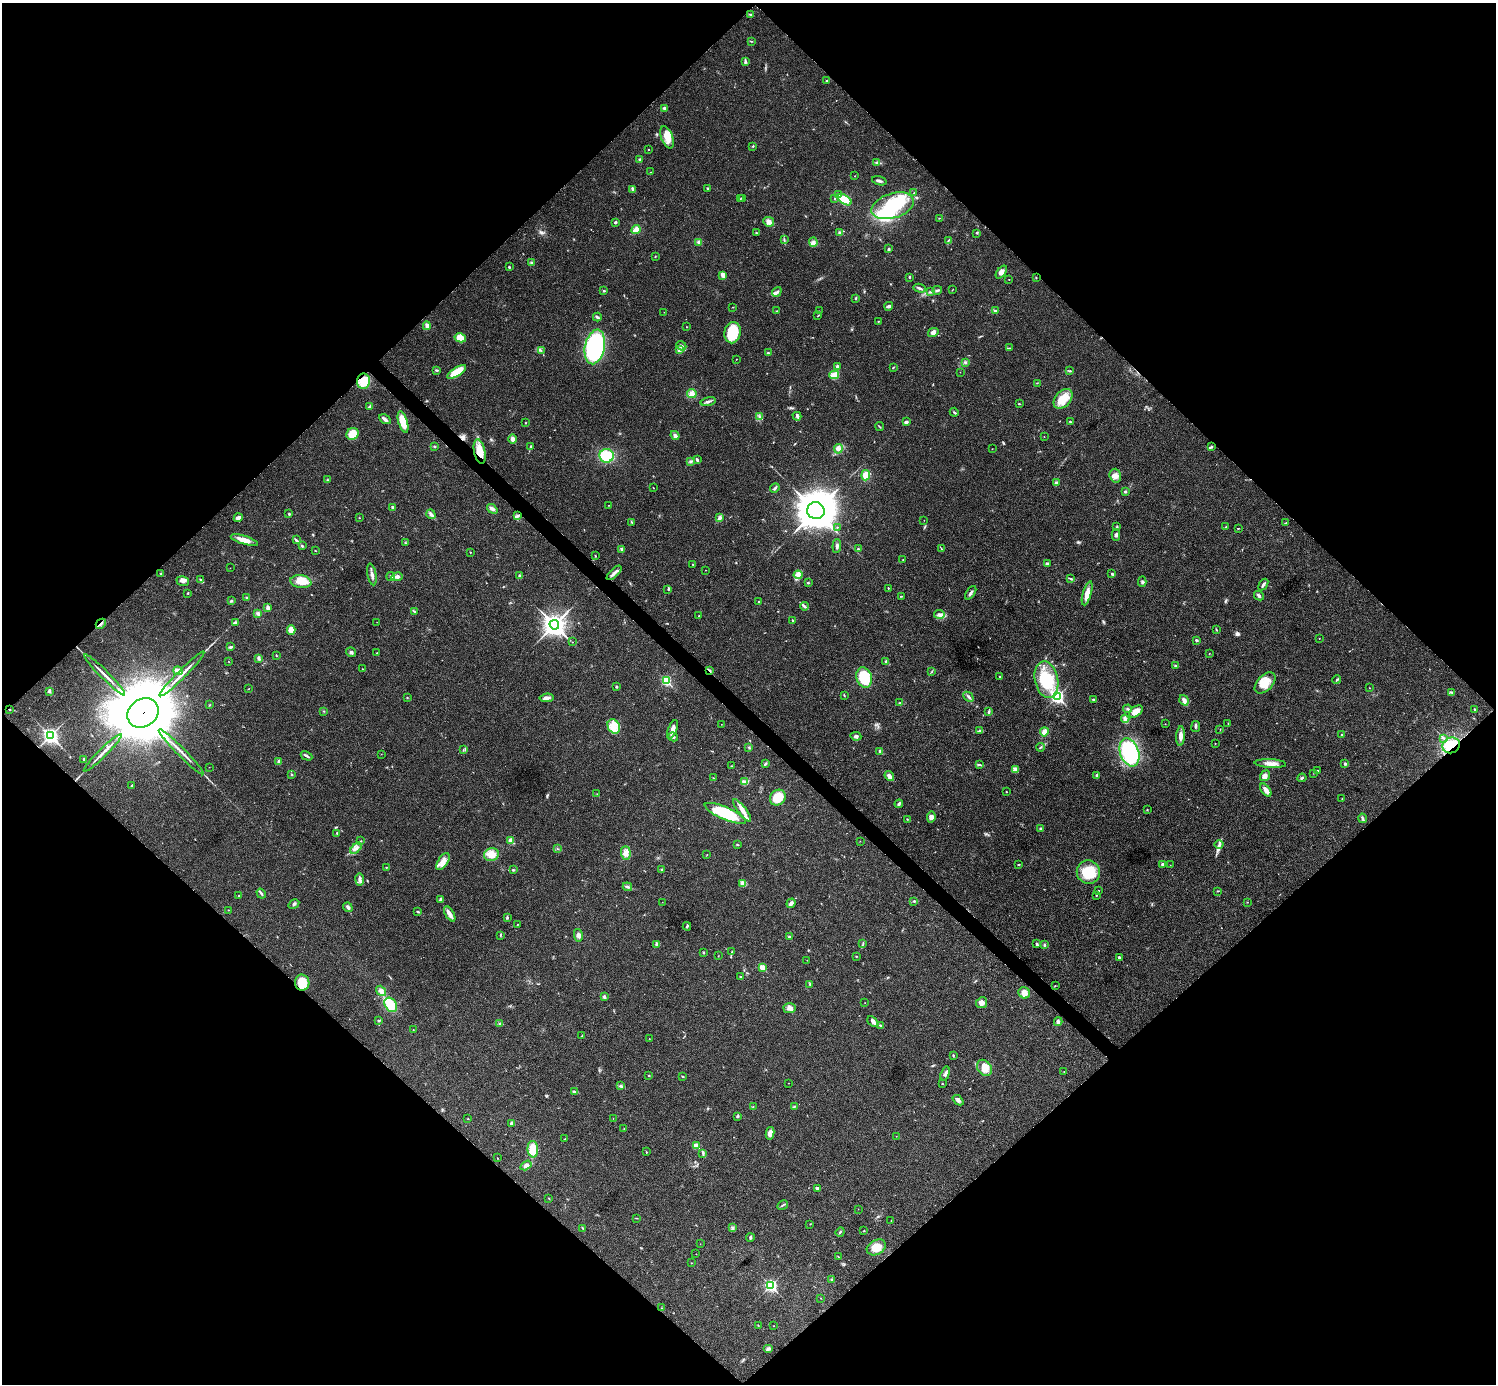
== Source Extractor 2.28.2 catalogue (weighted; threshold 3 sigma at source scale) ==
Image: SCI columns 22-5996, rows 309-5833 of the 5999 x 5999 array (HDU 1 of 3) = the unmasked area's bounding box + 8 px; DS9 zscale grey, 4 x 4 block average (1 PNG px = mean of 4 x 4 image px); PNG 1498 x 1386 px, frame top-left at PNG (2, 3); each listed source drawn as its Kron ellipse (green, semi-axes under 4 px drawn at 4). Shown black and unused: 51% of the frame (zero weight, under 3 of 4 exposures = <1% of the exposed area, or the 3 px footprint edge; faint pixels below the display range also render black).
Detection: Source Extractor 2.28.2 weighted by HDU 2 'WHT'. Background 0.0205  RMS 0.0041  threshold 0.0182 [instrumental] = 3 sigma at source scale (4.5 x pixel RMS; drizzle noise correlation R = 1.50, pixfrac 1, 0.05/0.05 arcsec/px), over >= 5 px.
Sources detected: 441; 3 inside a brighter object's white glare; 1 cosmic-ray / hot-pixel residue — neither listed nor drawn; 6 coinciding with a brighter row at this scale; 17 inside a brighter listed object's ellipse — not listed separately; the other 414 listed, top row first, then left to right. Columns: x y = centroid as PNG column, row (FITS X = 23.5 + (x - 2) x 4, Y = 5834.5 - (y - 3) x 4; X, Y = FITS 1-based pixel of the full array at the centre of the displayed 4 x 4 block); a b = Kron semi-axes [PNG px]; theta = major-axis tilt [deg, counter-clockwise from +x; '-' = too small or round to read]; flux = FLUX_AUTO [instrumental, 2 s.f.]
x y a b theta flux
750 14 4 2 - 2
751 41 2 2 - 1
745 61 4 2 - 3
827 80 3 2 - 2.1
664 108 3 2 - 4.8
667 137 11 6 -69 34
753 146 3 2 - 2
649 149 2 2 - 3.2
640 159 2 2 - 5.1
877 162 3 2 - 2.7
651 172 2 2 - 0.98
855 176 2 2 - 0.79
879 181 7 2 -16 5.1
633 189 4 3 - 6.3
708 189 2 2 - 2
914 193 2 2 - 0.92
838 195 3 2 - 2.3
741 198 2 2 - 0.92
743 199 2 2 - 1.1
834 199 2 2 - 1.9
844 200 8 4 -33 39
893 206 22 12 17 150
939 218 3 2 - 1.2
615 222 3 2 - 4.3
769 222 5 4 - 13
636 230 4 3 - 21
757 233 3 2 - 1.7
840 233 3 3 - 5.9
977 233 2 2 - 1.2
784 240 4 2 - 2.8
948 241 2 2 - 1.6
699 242 3 3 - 7.7
813 242 5 4 - 7
889 249 2 2 - 2.8
655 256 2 2 - 0.78
532 262 4 2 - 2.6
509 267 3 2 - 2.6
1001 272 7 4 54 12
723 275 3 2 - 24
909 277 3 2 - 1.9
1036 277 3 2 - 1.3
1009 280 2 2 - 0.63
919 288 6 2 -13 4.5
937 290 5 2 - 2.9
952 290 2 2 - 0.73
604 291 2 2 - 2.8
777 292 5 2 - 5.1
930 292 4 2 - 2.5
856 298 2 2 - 2.3
889 306 4 3 - 7.9
733 307 2 2 - 0.79
777 311 2 2 - 1
819 311 2 2 - 0.47
995 311 3 2 - 2.7
664 312 2 2 - 0.58
818 316 2 2 - 1.1
597 317 4 2 - 3.5
878 321 2 2 - 1.3
427 326 4 3 - 10
687 327 2 2 - 2.2
933 332 5 4 - 11
733 333 11 8 79 67
460 338 6 4 -12 26
681 346 5 2 - 4.8
595 347 17 10 78 380
1010 348 2 2 - 0.96
679 349 3 3 - 11
541 351 2 2 - 0.68
768 353 3 2 - 2.9
736 359 2 2 - 0.71
966 362 3 2 - 2.2
837 366 3 2 - 5
893 368 3 2 - 1.8
437 370 3 2 - 2.3
1070 371 4 2 - 1.6
457 372 10 4 34 46
960 372 2 2 - 0.98
834 375 5 4 - 30
363 381 7 6 - 42
1037 383 2 2 - 1.1
692 394 5 4 - 12
1063 399 11 7 48 37
708 401 8 2 13 6.2
1019 404 3 2 - 1.4
370 407 4 3 - 3.6
954 412 4 2 - 2.5
797 416 4 2 - 2.9
759 417 2 2 - 1.1
385 419 6 2 -31 8.8
403 422 11 4 -73 46
906 422 4 3 - 4.5
1070 422 2 2 - 2
526 423 2 2 - 0.8
879 426 5 2 - 1.7
352 434 6 5 - 34
675 435 5 3 - 6.4
1044 437 2 2 - 0.69
512 439 4 3 - 10
434 446 3 2 - 2.1
530 447 2 2 - 2.6
1211 447 4 2 - 3.1
838 449 5 4 - 9.7
992 449 2 2 - 0.54
480 452 12 5 -79 40
607 456 7 6 - 63
697 460 4 3 - 3.2
691 461 4 3 - 3.6
866 475 5 4 - 26
1115 476 7 5 -75 14
327 480 2 2 - 1.3
1056 482 3 2 - 3.4
653 488 2 2 - 0.92
775 488 5 2 - 3.8
1125 492 3 2 - 3
609 505 2 2 - 0.66
393 507 2 2 - 14
492 509 6 3 -39 7.5
816 511 9 8 - 7200
289 514 3 2 - 2.2
431 514 5 3 - 5.2
517 516 4 2 - 3.5
238 518 4 3 - 9.7
359 518 2 2 - 0.94
719 518 4 3 - 8.4
924 520 2 2 - 0.5
632 522 2 2 - 0.97
1285 523 3 2 - 1.5
837 527 2 2 - 1.3
1117 527 3 2 - 2.6
1226 527 2 2 - 0.8
1238 528 3 2 - 1.2
1116 535 5 2 - 4.4
244 540 14 4 -17 24
296 540 2 2 - 1.3
405 543 2 2 - 1.3
302 546 3 2 - 2.7
837 546 7 3 85 6.1
621 549 4 2 - 3.5
858 549 2 2 - 2.8
941 549 3 2 - 1.5
315 551 3 2 - 1.1
470 552 2 2 - 1.1
595 556 3 2 - 1.7
903 560 2 2 - 0.91
1047 563 3 2 - 4.7
693 564 2 2 - 0.95
230 568 2 2 - 0.57
706 570 2 2 - 0.56
614 573 9 3 44 9.2
161 574 3 2 - 1.7
372 574 11 3 -79 9.3
1112 574 2 2 - 7.3
798 575 4 3 - 6.4
391 576 4 3 - 5.6
520 576 3 3 - 4.4
397 577 5 3 - 9.1
200 579 3 2 - 2.1
1071 579 4 2 - 3.5
183 581 6 5 - 8.1
301 581 10 6 -9 35
1142 582 5 2 - 2.5
808 583 3 2 - 2
1263 584 6 2 55 5.5
888 588 2 2 - 1.6
668 589 2 2 - 1.6
188 593 2 2 - 1.9
971 593 7 3 53 5.7
1087 593 12 4 74 19
901 596 2 2 - 1.5
1259 596 5 3 - 5.2
246 598 2 2 - 2.8
231 601 3 2 - 3.2
759 601 2 2 - 1.4
804 606 4 2 - 4.1
268 608 3 2 - 14
414 611 3 2 - 2.6
258 613 4 3 - 6.6
939 614 5 3 - 6.4
699 616 2 2 - 2.2
792 620 2 2 - 2.3
377 622 2 2 - 0.58
235 623 3 2 - 2.6
101 624 5 2 - 3.4
554 625 5 4 - 1600
1216 629 3 2 - 1.5
291 630 5 4 - 20
1319 638 2 2 - 0.8
1196 640 3 2 - 2.9
573 642 2 2 - 0.75
230 647 3 2 - 3.1
351 652 5 2 - 4.4
377 653 2 2 - 1.5
1209 653 2 2 - 0.75
276 656 2 2 - 1.3
258 659 3 3 - 3.6
229 662 2 2 - 0.8
886 662 3 2 - 2.4
1176 666 3 2 - 2.4
363 669 2 2 - 0.74
178 671 5 3 - 22
710 671 3 2 - 2.5
932 671 2 2 - 0.92
182 674 31 2 45 23
105 675 28 2 -45 18
864 677 10 7 -72 83
999 677 2 2 - 3.1
1046 680 18 11 -78 89
1337 680 4 2 - 2.4
666 681 3 2 - 210
1265 683 13 7 46 37
617 687 3 2 - 1.8
1369 688 2 2 - 0.71
249 689 2 2 - 0.65
49 691 3 3 - 3.4
1452 693 2 2 - 0.85
844 695 3 2 - 1.8
407 697 2 2 - 0.98
968 697 5 2 - 3.9
1057 697 3 2 - 440
547 698 7 4 7 8.2
1094 700 3 2 - 3.5
1184 700 5 4 - 7.7
900 703 3 2 - 2.2
210 705 2 2 - 1.1
10 709 2 2 - 1.6
1128 709 4 2 - 3.6
1474 710 2 2 - 1.5
324 711 2 2 - 0.95
989 711 3 2 - 2.6
1136 711 8 5 39 27
143 713 16 14 35 25000
1125 719 4 3 - 11
1228 723 2 2 - 0.95
721 724 2 2 - 0.49
1165 724 2 2 - 0.64
614 726 7 6 - 22
1196 727 5 3 - 4.2
672 729 10 4 69 12
1220 730 2 2 - 0.84
980 731 2 2 - 1.2
1044 732 4 3 - 17
1342 735 2 2 - 4
50 736 4 3 - 720
856 736 5 3 - 6.5
1181 736 10 4 86 12
673 737 5 3 - 5.2
1444 738 3 2 - 2.4
1215 743 2 2 - 1.3
1451 745 9 7 24 100
749 747 2 2 - 1.5
1040 747 4 2 - 2.4
463 749 2 2 - 0.76
880 751 3 2 - 6.1
181 752 31 2 -45 21
1129 752 15 9 -70 240
103 753 26 2 45 19
381 754 2 2 - 0.4
306 756 6 2 -29 5.3
84 759 2 2 - 6.8
279 762 3 2 - 2.9
1270 763 16 3 -3 18
765 764 3 2 - 3.2
1345 764 2 2 - 11
980 765 4 2 - 3
732 766 2 2 - 1
209 767 2 2 - 0.36
1015 769 4 3 - 6.8
1318 770 2 2 - 0.85
1314 773 2 2 - 0.61
292 774 2 2 - 1.4
1097 775 3 3 - 3.2
889 776 5 3 - 11
1265 776 6 4 53 11
713 778 2 2 - 0.99
1302 778 4 2 - 3
745 782 4 3 - 5.5
131 785 2 2 - 1.4
1266 790 7 3 -54 14
1006 791 2 2 - 1.3
597 794 2 2 - 0.68
778 798 8 7 - 54
1342 798 2 2 - 1.1
899 804 4 3 - 4.6
742 810 13 3 -52 17
1147 810 3 2 - 1.4
725 813 22 6 -23 140
931 817 6 4 81 9.1
1362 818 5 2 - 4.5
907 819 2 2 - 1.2
1041 829 3 3 - 3.4
337 833 3 2 - 1.3
361 841 2 2 - 0.78
511 841 4 3 - 14
860 841 2 2 - 0.51
737 844 2 2 - 1.5
1219 844 4 2 - 3.9
356 848 7 3 48 8.9
557 848 2 2 - 0.68
626 853 7 5 -88 12
491 854 7 6 - 26
707 855 2 2 - 1
443 862 9 5 56 16
1018 864 4 2 - 1.5
1162 864 3 2 - 4.1
1170 865 2 2 - 0.38
387 867 3 2 - 1.5
662 869 3 2 - 1.7
513 870 3 2 - 2.7
1088 872 11 11 - 75
360 880 6 3 -82 8.5
743 883 4 3 - 5.3
627 887 5 2 - 4.3
1099 890 2 2 - 2.1
1218 891 3 2 - 1.5
261 894 5 2 - 3.8
1096 895 2 2 - 1.5
239 896 2 2 - 1.1
440 899 3 2 - 2.4
914 901 3 2 - 2.9
662 902 2 2 - 0.56
1247 902 2 2 - 0.93
791 903 5 3 - 7.8
294 904 6 2 30 3.9
348 907 5 3 - 6
228 910 2 2 - 0.67
418 912 3 2 - 2.3
450 914 8 3 -59 13
507 917 3 3 - 3.4
518 924 2 2 - 0.99
687 926 4 2 - 3.7
500 935 4 2 - 1.9
578 935 6 4 -79 7.2
789 937 3 2 - 2.2
863 943 3 2 - 2
657 944 4 3 - 5.5
1036 944 4 2 - 2.3
1044 945 3 2 - 3.3
703 952 2 2 - 2.5
732 952 2 2 - 1.1
718 956 2 2 - 0.85
856 956 2 2 - 1.5
1119 957 2 2 - 7.2
807 960 2 2 - 0.9
762 967 2 2 - 67
740 977 2 2 - 1.5
302 983 8 7 - 41
810 984 3 2 - 2.2
1055 986 3 2 - 1.1
381 991 6 3 -51 10
1024 993 6 5 - 18
604 996 4 3 - 4.1
865 1003 2 2 - 0.7
982 1003 5 5 - 12
391 1005 8 5 -56 47
790 1008 6 5 - 9.7
379 1021 3 2 - 2.9
873 1022 6 3 -42 7.1
1058 1022 4 3 - 7.6
499 1024 4 2 - 2.6
881 1025 4 2 - 3
413 1030 2 2 - 0.95
582 1036 3 2 - 1.5
649 1039 2 2 - 0.53
953 1055 3 2 - 1.9
985 1068 9 6 -54 26
1064 1071 2 2 - 0.83
945 1074 7 3 74 6.8
649 1076 2 2 - 4.8
682 1076 2 2 - 6.7
789 1083 2 2 - 0.43
942 1083 2 2 - 0.97
621 1086 3 2 - 3.1
574 1091 3 2 - 2.8
958 1100 6 3 -41 6
753 1106 2 2 - 1.3
794 1107 3 2 - 2.4
738 1116 4 2 - 3
613 1118 2 2 - 0.4
468 1119 2 2 - 1.3
512 1123 3 2 - 7.1
624 1128 2 2 - 0.95
770 1133 6 4 79 13
896 1136 2 2 - 0.43
565 1139 3 2 - 1.2
696 1146 2 2 - 48
533 1149 8 5 -86 51
646 1152 2 2 - 0.95
703 1153 3 2 - 2.9
497 1158 2 2 - 0.81
526 1165 6 4 32 8.9
817 1188 4 3 - 3.5
548 1198 2 2 - 0.7
783 1205 6 2 30 2.8
858 1209 2 2 - 0.51
636 1218 2 2 - 1.2
891 1221 2 2 - 0.68
810 1224 2 2 - 0.71
732 1227 2 2 - 1.1
583 1228 3 2 - 1.7
864 1231 2 2 - 1.4
840 1232 5 2 - 2.7
750 1238 4 2 - 3.6
700 1244 2 2 - 0.4
876 1247 10 7 29 32
696 1254 2 2 - 0.81
838 1257 2 2 - 0.96
691 1263 2 2 - 0.69
831 1279 3 2 - 1.6
771 1286 3 2 - 410
821 1298 2 2 - 0.66
662 1308 2 2 - 0.75
758 1325 2 2 - 0.82
774 1326 2 2 - 0.57
768 1349 5 3 - 5.5
Overlapping masked pixels (flux is a lower limit): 8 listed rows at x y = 363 381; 480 452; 101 624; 710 671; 10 709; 143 713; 1451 745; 302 983
Diffuse or blended objects may show on this block-average render without a row.